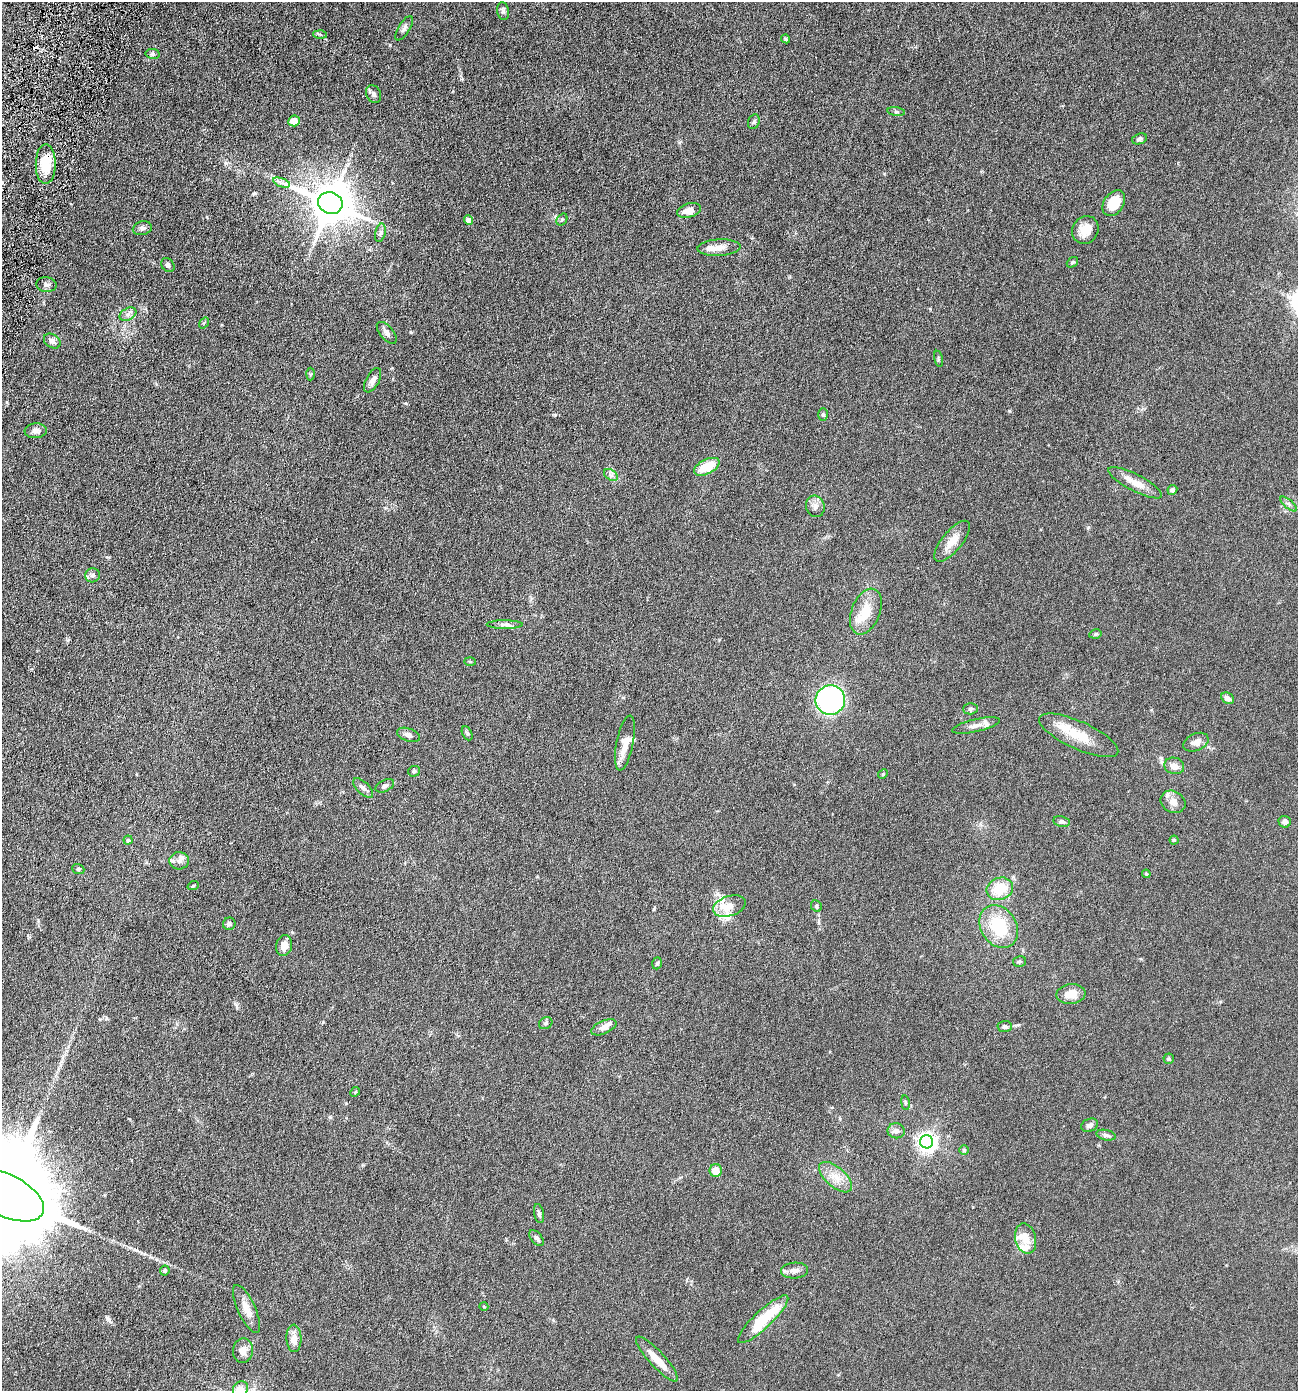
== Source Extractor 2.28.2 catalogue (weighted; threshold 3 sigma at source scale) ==
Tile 11 of 4 x 4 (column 3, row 3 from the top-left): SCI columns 2734-4029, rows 1390-2778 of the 5598 x 5556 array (HDU 1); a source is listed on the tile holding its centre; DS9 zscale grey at full resolution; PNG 1300 x 1393 px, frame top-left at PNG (2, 2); each listed source drawn as its Kron ellipse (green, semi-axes under 4 px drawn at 4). Shown black and unused: <1% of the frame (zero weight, under 4 of 8 exposures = <1% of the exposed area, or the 3 px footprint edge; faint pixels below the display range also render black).
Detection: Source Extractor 2.28.2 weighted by HDU 2 'WHT'; one run over the whole footprint, this tile lists its part. Background 0.062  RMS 0.0055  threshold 0.0225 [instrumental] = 3 sigma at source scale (4.09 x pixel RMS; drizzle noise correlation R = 1.36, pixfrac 0.8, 0.05/0.05 arcsec/px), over >= 5 px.
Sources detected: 113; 1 cosmic-ray / hot-pixel residue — neither listed nor drawn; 9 inside a brighter listed object's ellipse — not listed separately; the other 103 listed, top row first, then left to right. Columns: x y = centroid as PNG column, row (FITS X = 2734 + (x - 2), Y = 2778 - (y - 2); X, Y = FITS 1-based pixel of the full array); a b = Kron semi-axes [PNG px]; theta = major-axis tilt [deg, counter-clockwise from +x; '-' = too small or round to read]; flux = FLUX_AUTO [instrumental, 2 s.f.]
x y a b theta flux
503 11 9 6 -81 1.2
404 28 14 5 58 1.7
320 34 6 4 -2 0.83
786 39 5 3 - 0.59
153 54 7 5 -11 0.89
374 94 9 7 -63 1.6
896 112 9 4 -8 0.88
294 121 6 5 - 5.2
754 122 7 5 70 0.97
1140 139 7 5 18 1.1
46 164 20 10 90 13
282 183 9 4 -19 1.4
330 203 12 10 -21 1700
1114 203 14 10 57 12
689 210 12 7 15 4.5
468 220 5 4 - 2.9
562 220 6 5 - 0.68
142 228 10 7 13 1.4
1085 230 14 13 - 6.8
380 233 9 5 76 1.3
719 248 21 8 3 4.3
1072 262 6 4 39 0.66
168 265 7 6 - 1.4
46 285 10 7 -6 1.6
128 314 9 6 29 1.7
204 323 6 3 55 0.54
387 333 13 6 -49 1.8
52 341 9 6 -34 1.8
938 359 8 3 -78 0.65
310 374 6 4 88 0.57
373 380 13 6 61 2.2
823 414 6 5 - 0.82
36 431 11 7 6 2.1
707 467 14 7 27 11
611 475 8 5 -34 1.4
1135 483 30 8 -27 6.8
1172 490 5 5 - 1.5
1288 504 10 3 -40 0.98
815 506 11 9 -71 2.6
952 541 25 10 51 6.3
93 575 7 7 - 1.4
866 612 24 14 68 11
505 625 18 4 0 1.9
1095 634 6 4 11 0.62
470 661 6 4 -2 0.51
1228 698 7 5 -37 2.2
830 700 15 14 - 100
971 709 7 5 2 0.98
976 725 24 6 13 3.7
467 733 7 5 -64 0.78
408 735 12 6 -18 2
1079 735 43 14 -24 13
1196 742 13 8 23 2.7
625 743 28 8 79 5.8
1174 766 10 8 -17 3.3
414 771 6 5 - 1
883 774 5 4 - 0.5
385 786 10 5 27 1.6
363 788 12 6 -43 1.7
1173 802 13 10 -31 3.8
1062 821 8 5 -11 1.1
1285 822 6 6 - 1.5
128 840 4 4 - 0.97
1174 840 4 4 - 0.68
179 861 10 8 3 2.3
78 869 6 5 - 0.74
1146 874 4 3 - 0.48
193 886 6 3 20 0.49
1000 889 13 11 21 12
729 906 17 10 19 8.3
816 906 6 5 - 0.79
229 924 6 6 - 1.5
999 926 23 17 -58 21
284 946 10 8 78 4.1
1019 961 6 5 - 0.84
657 963 6 4 72 0.79
1071 994 14 10 6 6
546 1023 7 5 31 0.89
604 1027 13 6 24 2.9
1005 1027 7 5 3 1.4
1169 1059 5 5 - 0.72
355 1092 5 4 - 0.52
905 1103 7 3 -82 0.63
1090 1125 9 6 22 1.7
896 1131 8 7 - 2.3
1106 1135 10 5 -13 1.3
927 1142 6 6 - 230
964 1150 5 5 - 0.6
716 1170 6 6 - 5.1
836 1177 20 10 -41 6.1
5 1195 42 21 -26 22000
539 1213 9 5 -79 1.1
536 1238 9 5 -51 1.3
1026 1239 15 10 -76 5.1
165 1271 5 4 - 0.67
795 1271 13 8 4 3
484 1307 4 3 - 0.38
247 1309 26 8 -65 5.4
763 1319 33 8 43 21
294 1338 14 7 -88 4.6
243 1351 12 10 84 3.7
657 1359 29 8 -47 7.3
240 1389 8 7 - 8.8
Overlapping masked pixels (flux is a lower limit): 1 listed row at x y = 46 164
Isophote crosses this tile's border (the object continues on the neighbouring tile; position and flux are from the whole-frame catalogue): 2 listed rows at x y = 5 1195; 240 1389
Unlisted compact peaks at least as high as the median listed source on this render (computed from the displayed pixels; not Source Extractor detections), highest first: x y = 1009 411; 406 403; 555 415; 254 193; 1088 527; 107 1318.